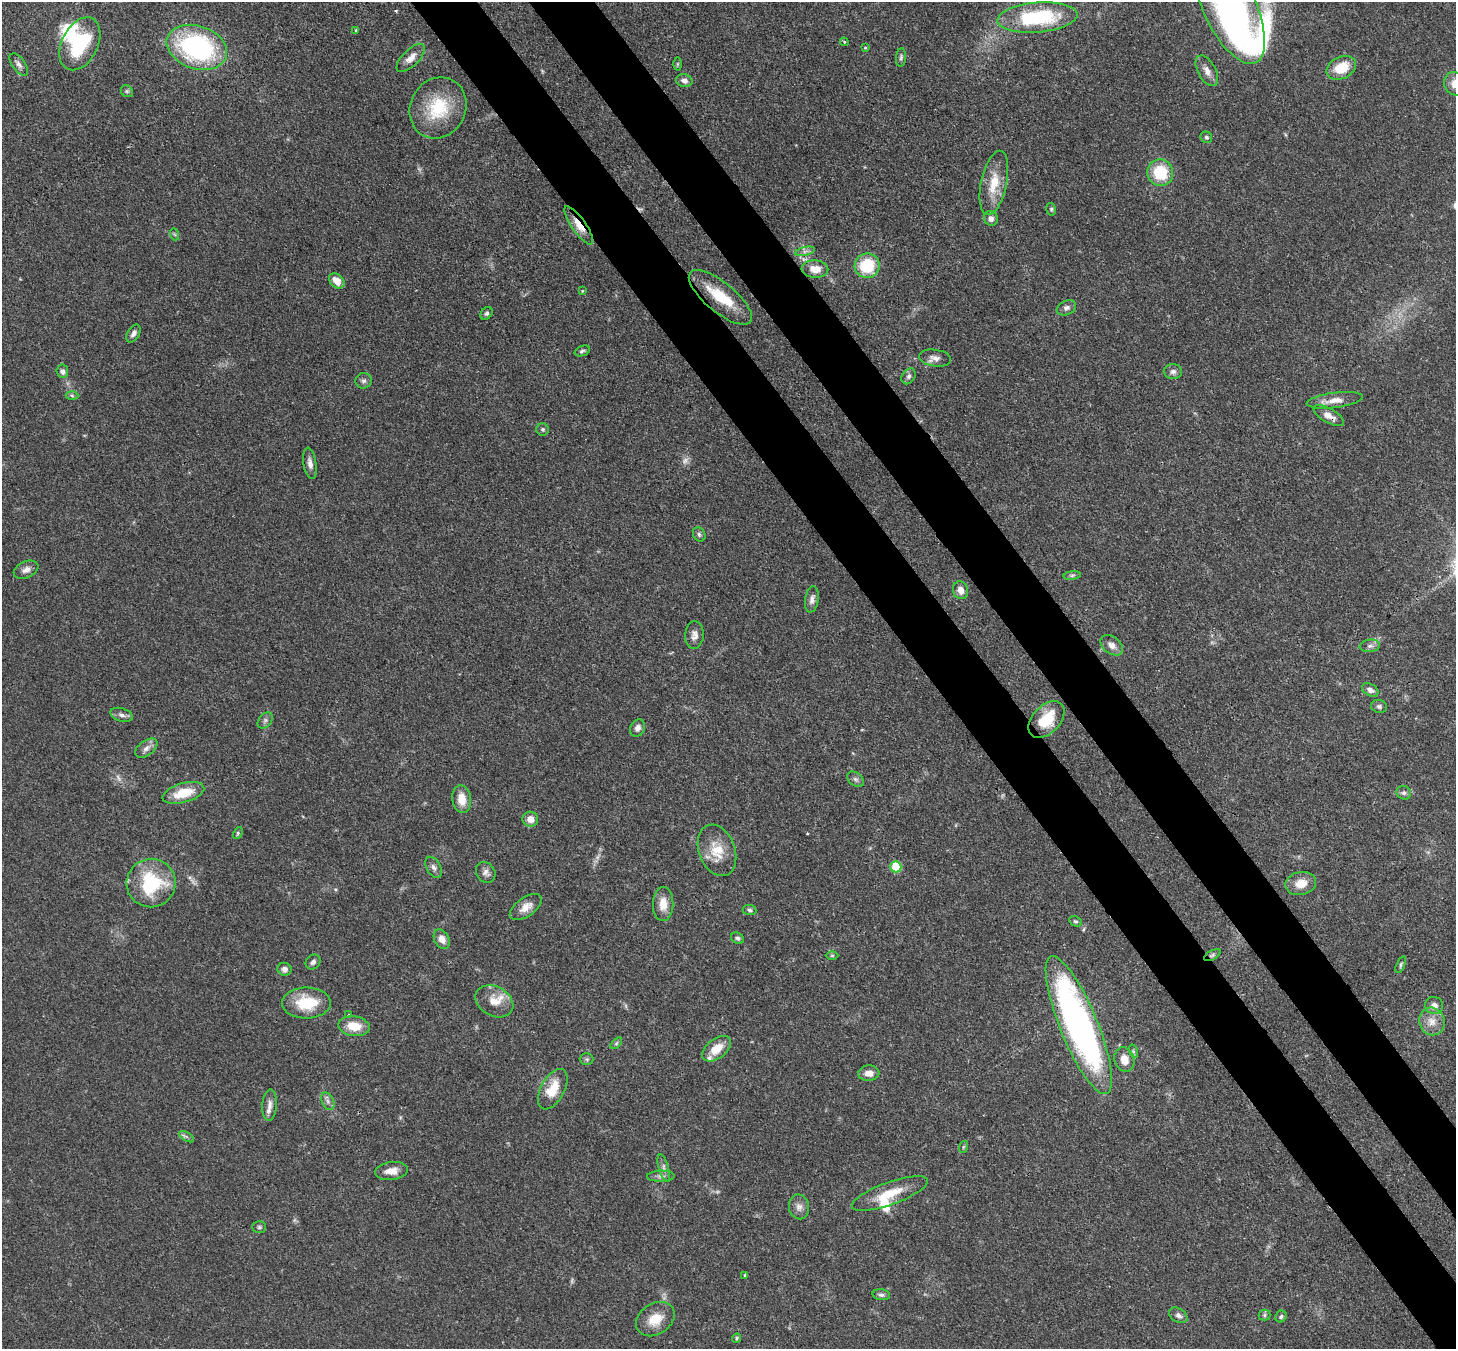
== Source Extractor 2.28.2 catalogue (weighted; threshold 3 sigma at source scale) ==
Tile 6 of 4 x 4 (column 2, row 2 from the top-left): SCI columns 1533-2986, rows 2904-4250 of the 5971 x 5944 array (HDU 1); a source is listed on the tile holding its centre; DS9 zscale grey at full resolution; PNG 1458 x 1351 px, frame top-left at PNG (2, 2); each listed source drawn as its Kron ellipse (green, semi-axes under 4 px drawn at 4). Shown black and unused: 9% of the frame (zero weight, under 3 of 4 exposures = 7% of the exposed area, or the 3 px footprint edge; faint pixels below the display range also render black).
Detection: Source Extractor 2.28.2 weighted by HDU 2 'WHT'; one run over the whole footprint, this tile lists its part. Background 0.0932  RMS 0.0041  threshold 0.0184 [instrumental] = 3 sigma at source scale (4.5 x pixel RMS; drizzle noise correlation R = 1.50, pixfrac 1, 0.05/0.05 arcsec/px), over >= 5 px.
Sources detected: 128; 8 too faint to see at this stretch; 2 inside a brighter object's white glare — neither listed nor drawn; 5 inside a brighter listed object's ellipse — not listed separately; the other 113 listed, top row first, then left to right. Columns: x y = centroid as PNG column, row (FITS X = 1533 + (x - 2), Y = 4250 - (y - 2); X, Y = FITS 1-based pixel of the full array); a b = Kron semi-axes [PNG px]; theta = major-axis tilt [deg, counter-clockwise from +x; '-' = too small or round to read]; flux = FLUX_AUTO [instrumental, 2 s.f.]
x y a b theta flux
1230 8 61 26 -65 150
1037 17 40 15 5 38
356 30 3 3 - 0.77
844 42 4 3 - 0.5
80 44 28 18 63 27
197 47 31 21 -19 72
865 48 4 3 - 0.41
901 57 9 5 84 0.88
411 58 18 8 44 3.4
19 64 13 6 -54 1.7
677 64 6 4 89 0.59
1341 68 15 11 26 11
1207 71 17 9 -61 3.1
684 81 8 6 -12 1.7
1455 84 12 10 -56 4.9
127 91 6 5 - 0.79
438 108 31 27 63 21
1206 137 6 5 - 0.84
1160 173 13 13 - 16
994 183 33 13 78 10
1051 209 6 5 - 0.65
991 218 7 6 - 1.6
579 225 23 7 -55 5.9
174 234 6 4 -70 0.57
805 251 10 4 13 1.2
867 266 12 12 - 19
815 269 13 9 -2 5.4
337 281 9 6 -44 4.7
582 291 4 3 - 0.37
720 297 39 15 -39 15
1066 308 10 7 25 1.6
486 313 7 5 44 0.94
133 334 10 6 60 1.6
582 351 8 5 20 0.88
935 358 16 8 -8 2.8
62 371 6 6 - 1.7
1173 371 9 7 1 1.6
909 376 8 6 57 1.3
364 381 8 7 - 1.3
72 395 6 4 -3 0.73
1335 400 28 7 7 4.8
1329 416 17 7 -30 3.3
543 429 6 6 - 0.83
310 463 16 6 -80 2.3
699 534 7 6 - 0.93
26 570 13 8 25 2.4
1072 575 8 4 8 0.81
960 590 9 7 -71 3.3
812 599 13 7 81 2.2
694 635 14 9 86 2.6
1112 645 12 8 -39 3.1
1370 646 10 6 7 1.5
1370 690 9 6 -31 1.8
1379 706 8 6 -13 1.1
121 715 11 6 -17 1.7
1046 719 21 13 46 13
265 720 9 6 49 1.2
638 728 9 7 62 2
146 748 12 7 37 2.3
855 779 9 6 -39 1.3
183 793 21 9 15 11
1404 793 7 6 - 1.3
462 799 14 9 -83 5.8
530 819 8 7 - 3.5
238 833 6 4 62 0.67
717 850 26 18 -69 11
434 867 11 7 -60 1.6
896 867 6 5 - 19
486 872 11 9 -56 2.1
151 883 24 24 - 29
1301 883 15 11 11 5.8
663 904 17 10 88 5.6
526 907 18 9 35 4.6
749 910 7 5 -6 0.93
1075 921 6 5 - 0.73
737 938 7 5 -30 1.1
442 939 10 7 -61 3.2
1212 955 9 4 28 0.88
832 956 6 4 0 0.64
313 962 8 6 45 1.3
1401 965 9 4 67 0.75
285 969 7 6 - 1.7
494 1001 20 14 -29 6.4
306 1003 24 15 0 16
1434 1006 9 8 - 2.6
348 1015 3 3 - 0.41
1432 1021 14 12 -70 4.9
1079 1025 74 19 -68 170
354 1026 16 10 -9 8
616 1043 7 4 45 0.74
717 1049 16 9 37 7.3
1133 1051 7 4 -72 0.68
587 1059 7 6 - 0.81
1124 1060 12 9 -73 4.6
869 1073 10 7 4 3.5
553 1089 22 11 62 9.9
328 1101 9 6 -64 1.4
269 1105 16 7 86 2.8
186 1137 8 3 -31 0.77
963 1147 6 4 71 0.51
664 1168 14 5 -73 1.6
391 1171 16 9 8 3.9
661 1176 14 5 1 1.6
890 1194 40 11 20 11
799 1207 12 10 -77 2.6
259 1227 7 5 0 0.87
745 1275 4 4 - 0.54
881 1295 9 5 -7 1.1
1178 1315 10 7 -31 1.6
1265 1315 6 5 - 0.8
1281 1317 6 5 - 0.9
655 1319 21 15 33 8.4
736 1338 5 3 - 0.59
Overlapping masked pixels (flux is a lower limit): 6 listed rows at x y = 579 225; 720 297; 1329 416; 1212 955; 1079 1025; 890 1194
Isophote crosses this tile's border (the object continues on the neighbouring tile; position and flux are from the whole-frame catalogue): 2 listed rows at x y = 1230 8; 1455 84